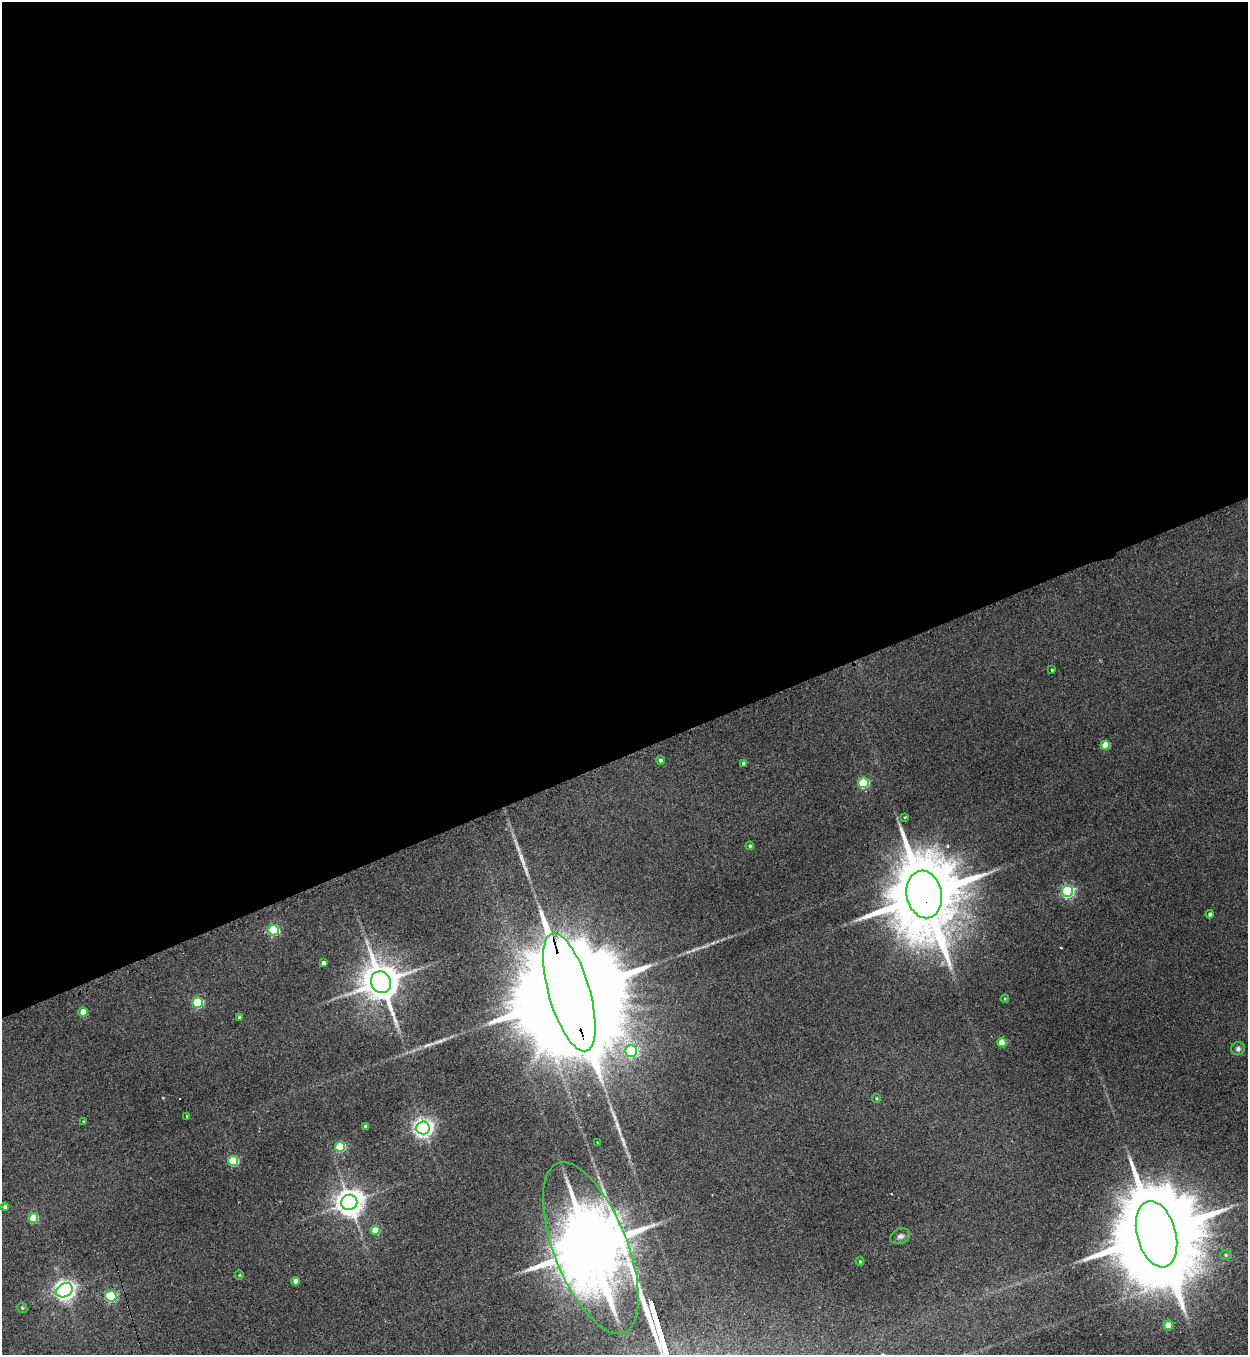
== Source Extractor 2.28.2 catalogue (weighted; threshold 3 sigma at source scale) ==
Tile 2 of 4 x 4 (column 2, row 1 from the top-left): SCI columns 1527-2772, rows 4082-5434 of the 5416 x 5455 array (HDU 1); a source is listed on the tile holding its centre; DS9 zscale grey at full resolution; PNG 1250 x 1357 px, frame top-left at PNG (2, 2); each listed source drawn as its Kron ellipse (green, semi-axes under 4 px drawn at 4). Shown black and unused: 56% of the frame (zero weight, under 3 of 4 exposures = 3% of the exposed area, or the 3 px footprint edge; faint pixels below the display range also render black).
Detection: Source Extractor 2.28.2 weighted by HDU 2 'WHT'; one run over the whole footprint, this tile lists its part. Background 0.189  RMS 0.0084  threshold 0.0377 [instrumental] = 3 sigma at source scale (4.5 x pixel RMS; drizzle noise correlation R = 1.50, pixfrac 1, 0.05/0.05 arcsec/px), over >= 5 px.
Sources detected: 46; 1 inside a brighter object's white glare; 1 long thin detection or spike segment (spike, bleed or trail) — neither listed nor drawn; the other 44 listed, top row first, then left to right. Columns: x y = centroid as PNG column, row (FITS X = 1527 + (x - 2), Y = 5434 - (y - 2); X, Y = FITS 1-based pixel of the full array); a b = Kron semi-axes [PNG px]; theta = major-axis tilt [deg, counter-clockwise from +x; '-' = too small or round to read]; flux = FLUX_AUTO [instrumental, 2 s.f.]
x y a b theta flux
1052 670 3 2 - 0.73
1105 745 5 4 - 17
660 760 4 4 - 2
743 763 3 3 - 1.4
863 783 5 5 - 57
905 817 4 3 - 0.67
750 846 4 4 - 1.3
1068 891 5 5 - 110
924 894 24 17 -79 10000
1210 914 4 4 - 2.1
273 930 5 5 - 67
323 963 4 4 - 3.5
381 982 11 10 - 2200
569 992 61 20 -74 45000
1005 999 4 3 - 0.85
198 1003 5 5 - 59
83 1012 4 4 - 12
240 1017 3 3 - 1.8
1002 1042 4 4 - 18
1238 1049 7 6 - 2.5
631 1051 6 6 - 98
876 1098 4 4 - 1
187 1116 3 3 - 1.2
83 1121 4 2 - 0.63
366 1127 4 3 - 3
423 1128 7 6 - 400
597 1142 3 2 - 1.3
340 1147 5 5 - 44
233 1161 5 5 - 45
349 1202 8 8 - 990
5 1207 4 4 - 2.2
33 1218 5 5 - 28
375 1230 5 4 - 18
1156 1234 34 19 -75 20000
900 1236 10 7 24 2.9
591 1248 91 36 -68 10000
1226 1255 6 5 - 1.4
860 1261 4 3 - 0.77
239 1275 5 4 - 0.87
296 1281 4 4 - 6.4
64 1290 9 6 29 450
111 1296 5 5 - 81
22 1308 5 4 - 1.2
1168 1325 4 4 - 14
Overlapping masked pixels (flux is a lower limit): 2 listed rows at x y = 924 894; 569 992
Isophote crosses this tile's border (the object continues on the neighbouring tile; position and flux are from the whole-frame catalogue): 1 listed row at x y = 591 1248